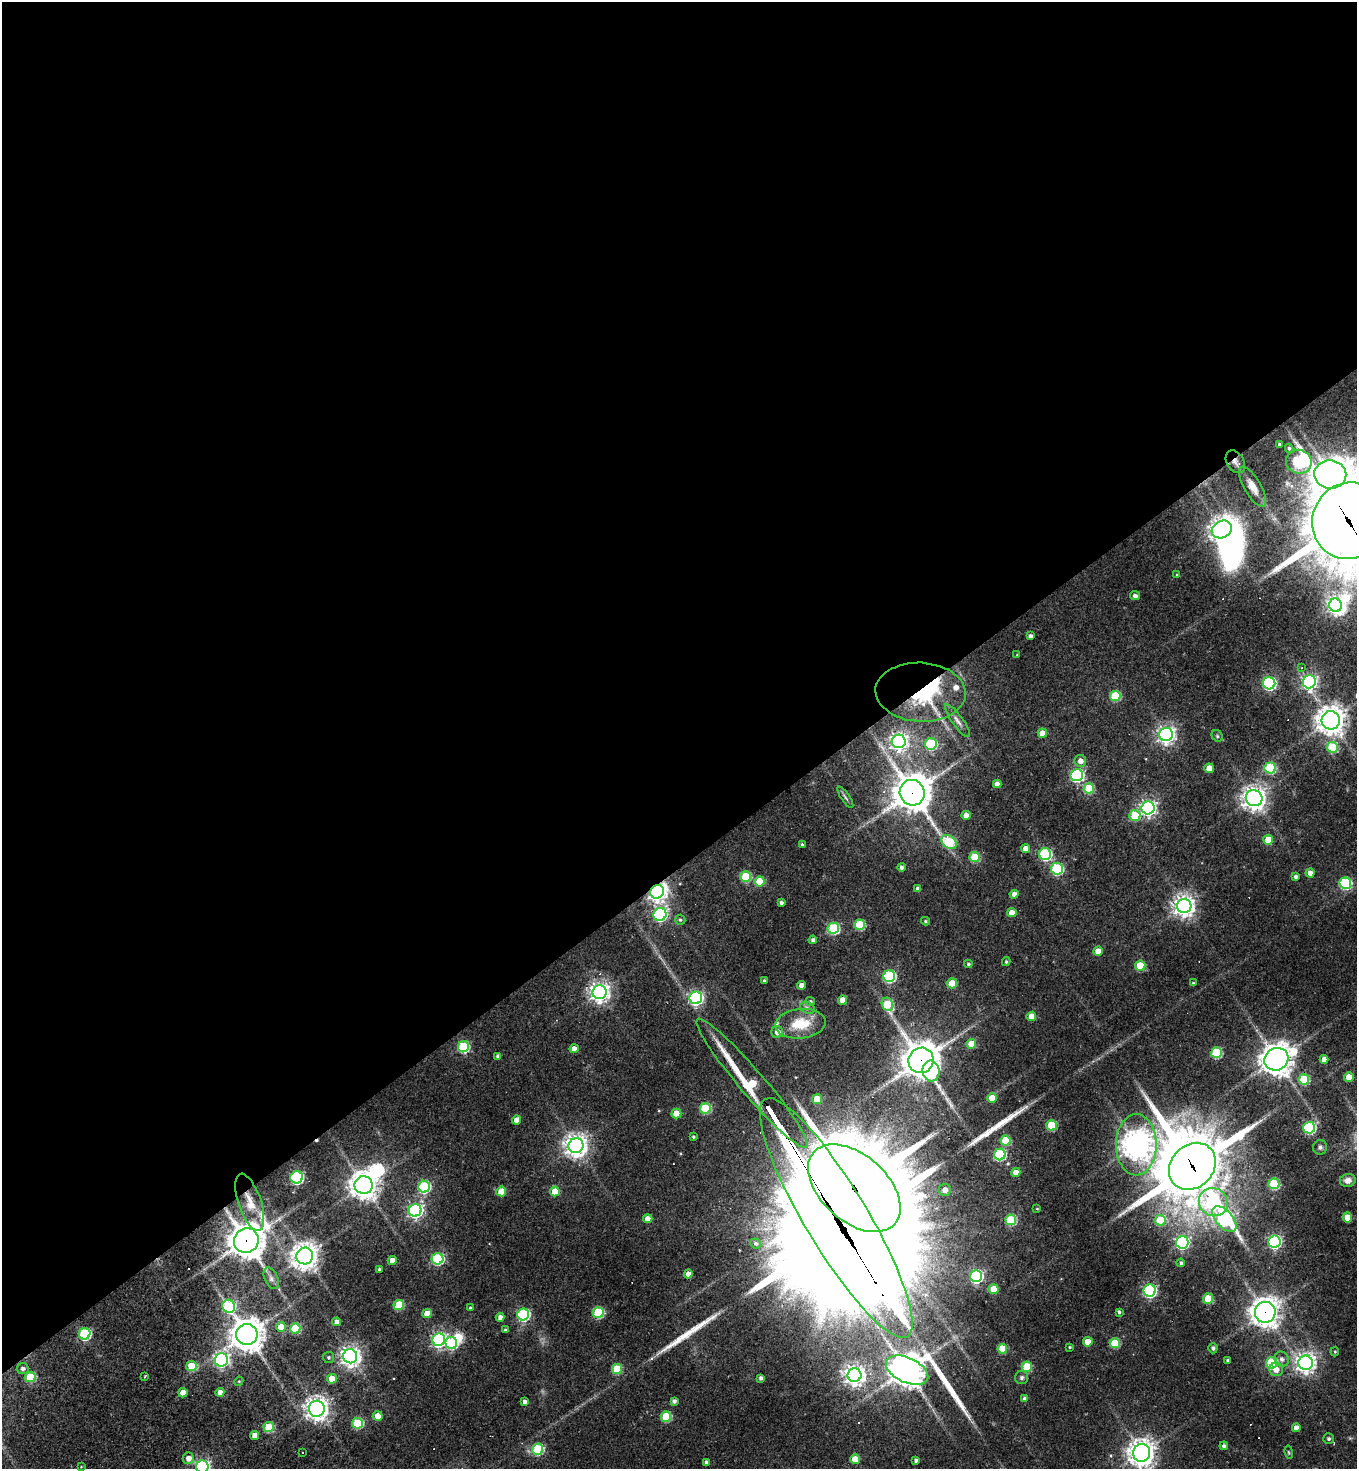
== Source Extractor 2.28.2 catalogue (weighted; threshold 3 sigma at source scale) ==
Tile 2 of 4 x 4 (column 2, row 1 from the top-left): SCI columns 1646-3000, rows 4403-5869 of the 5862 x 5869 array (HDU 1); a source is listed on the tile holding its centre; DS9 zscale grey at full resolution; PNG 1359 x 1471 px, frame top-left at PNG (2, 2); each listed source drawn as its Kron ellipse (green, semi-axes under 4 px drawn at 4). Shown black and unused: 59% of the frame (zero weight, under 2 of 3 exposures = <1% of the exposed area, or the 3 px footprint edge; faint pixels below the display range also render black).
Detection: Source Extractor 2.28.2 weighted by HDU 2 'WHT'; one run over the whole footprint, this tile lists its part. Background 0.0635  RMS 0.0059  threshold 0.0265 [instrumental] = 3 sigma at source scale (4.5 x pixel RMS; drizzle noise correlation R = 1.50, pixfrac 1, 0.05/0.05 arcsec/px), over >= 5 px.
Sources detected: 230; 8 inside a brighter object's white glare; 5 cosmic-ray / hot-pixel residue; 4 long thin detections or spike segments (spike, bleed or trail) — neither listed nor drawn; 4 inside a brighter listed object's ellipse — not listed separately; the other 209 listed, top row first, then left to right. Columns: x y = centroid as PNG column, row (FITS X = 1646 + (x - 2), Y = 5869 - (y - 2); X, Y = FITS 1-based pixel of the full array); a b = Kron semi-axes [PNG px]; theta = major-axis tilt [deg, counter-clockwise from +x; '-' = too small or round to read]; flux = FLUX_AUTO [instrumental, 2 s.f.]
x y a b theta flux
1279 444 3 3 - 0.92
1289 448 4 3 - 1.1
1235 462 12 8 -58 3.4
1299 462 13 12 - 71
1330 475 16 14 -8 960
1253 487 22 8 -60 6.9
1348 521 39 36 68 4800
1222 529 10 8 28 470
1177 575 4 3 - 0.61
1135 596 5 4 - 2.2
1335 605 7 6 - 180
1030 636 4 4 - 2.1
1017 654 3 2 - 0.37
1301 668 4 3 - 0.8
1309 682 6 6 - 170
1269 683 6 6 - 110
920 692 45 29 -3 77
1115 696 5 5 - 33
1331 720 9 9 - 710
957 721 20 5 -54 3.3
1042 733 4 4 - 7.1
1166 735 7 6 - 270
1217 736 6 5 - 1.1
899 741 7 7 - 230
931 744 6 6 - 50
1332 747 5 5 - 40
1080 761 6 6 - 3.8
1209 768 5 4 - 7.6
1270 768 5 5 - 50
1077 775 6 6 - 97
997 784 4 4 - 3.2
1089 788 5 5 - 31
912 793 13 12 - 1400
845 797 12 3 -56 1.3
1254 798 8 8 - 490
1148 808 6 6 - 200
966 815 4 4 - 4.2
1135 815 6 5 - 21
1268 840 5 5 - 15
949 842 8 6 -42 53
802 845 3 3 - 0.9
1026 849 4 4 - 4.9
1045 854 6 6 - 78
975 857 5 5 - 27
901 867 4 4 - 1.7
1057 869 6 6 - 64
1310 873 4 4 - 4.1
745 876 5 5 - 32
1295 877 4 3 - 1.8
760 881 5 5 - 20
1345 883 6 6 - 64
918 889 4 4 - 2.9
657 892 7 6 - 300
1014 894 4 4 - 3
781 903 4 3 - 1.7
1184 906 7 7 - 430
1012 913 5 4 - 5.8
660 914 7 6 - 110
680 920 5 5 - 1.1
925 921 4 3 - 0.81
860 925 5 5 - 34
833 928 6 5 - 57
813 940 4 4 - 1.8
1098 951 4 4 - 7
1006 962 4 3 - 0.87
968 964 4 4 - 1.1
1140 966 5 5 - 25
889 976 6 6 - 75
764 980 3 3 - 0.76
952 983 5 5 - 17
1193 983 3 3 - 0.82
801 985 4 4 - 3.8
600 992 7 7 - 350
696 998 6 6 - 150
843 1000 5 4 - 7.6
810 1001 5 4 - 1
888 1004 7 5 -64 28
807 1008 7 5 -24 1.6
1031 1016 5 4 - 9.2
800 1024 25 15 6 18
777 1032 6 6 - 4.2
971 1044 5 5 - 11
463 1047 5 5 - 56
574 1049 4 4 - 5.1
1216 1053 5 5 - 43
498 1056 4 4 - 1.8
1276 1059 12 11 - 780
1324 1059 4 4 - 4.9
921 1060 13 12 - 1200
931 1071 10 8 -83 26
1349 1077 5 5 - 11
1304 1079 5 5 - 37
752 1083 84 12 -50 40
992 1098 5 4 - 8.2
817 1099 5 5 - 14
705 1108 5 5 - 40
676 1113 5 5 - 12
516 1120 4 4 - 5.5
1052 1125 5 5 - 30
1309 1128 6 6 - 74
693 1137 3 3 - 0.78
1005 1140 5 5 - 19
1136 1145 30 20 89 740
576 1146 7 7 - 490
1320 1147 7 7 - 1.5
1000 1154 6 5 - 64
1192 1166 25 21 44 3800
1016 1172 4 4 - 5
297 1177 6 6 - 88
1348 1180 8 6 10 3.2
1274 1184 5 5 - 41
364 1185 9 9 - 700
424 1187 6 6 - 71
854 1188 54 33 -42 6800
945 1190 6 6 - 4
501 1191 5 5 - 14
555 1191 5 5 - 13
250 1202 30 11 -71 11
1213 1202 15 13 -37 99
1037 1209 4 3 - 0.52
415 1210 6 6 - 160
1347 1217 5 5 - 11
836 1218 138 31 -59 38000
648 1219 4 4 - 4.9
1224 1219 15 8 -48 81
1011 1220 5 5 - 43
1160 1220 5 5 - 29
246 1241 13 12 - 1200
1182 1242 6 6 - 110
1274 1242 6 6 - 120
755 1243 5 5 - 1.1
305 1256 8 8 - 660
437 1259 6 5 - 71
392 1260 4 4 - 5.8
1181 1263 4 4 - 1.1
379 1269 3 3 - 1.2
688 1274 4 4 - 4.3
976 1276 6 6 - 110
271 1278 11 6 -67 2.9
994 1289 5 5 - 14
1150 1291 6 6 - 110
1208 1299 5 5 - 21
399 1305 5 5 - 28
229 1306 7 6 - 71
470 1308 4 3 - 0.79
598 1312 5 5 - 45
1119 1312 4 3 - 1.2
1265 1312 10 10 - 610
427 1313 5 4 - 8.7
523 1315 6 6 - 82
500 1317 4 4 - 3.1
336 1322 4 4 - 2.5
281 1327 5 5 - 15
295 1328 5 5 - 33
505 1330 4 4 - 0.76
85 1334 6 5 - 73
247 1334 10 10 - 930
439 1340 6 6 - 150
1088 1342 5 4 - 8.8
451 1343 6 5 - 48
1115 1343 5 5 - 30
1070 1347 3 3 - 0.61
1213 1348 5 4 - 1.4
1002 1349 5 5 - 20
1335 1352 4 3 - 0.71
350 1356 7 7 - 340
329 1357 5 5 - 1.1
1282 1359 8 6 -58 2.7
221 1360 7 6 - 150
1227 1360 3 3 - 0.56
1272 1363 5 5 - 46
1306 1363 7 7 - 350
191 1366 5 5 - 20
1027 1367 5 5 - 23
23 1369 6 5 - 2
617 1369 5 5 - 31
907 1370 22 12 -25 1100
1276 1370 7 6 - 4.4
854 1375 7 7 - 370
30 1377 5 5 - 34
145 1377 3 2 - 0.61
1022 1377 6 6 - 1.4
761 1378 4 4 - 1.9
332 1379 5 4 - 11
239 1381 5 3 - 0.54
220 1392 4 4 - 3.8
183 1393 5 4 - 8.3
1024 1398 4 3 - 1.4
674 1401 4 4 - 1.8
525 1402 4 4 - 2.5
317 1409 8 8 - 440
378 1416 5 4 - 8.8
666 1417 5 5 - 29
357 1423 5 5 - 41
269 1427 5 5 - 30
1296 1428 4 4 - 4.4
255 1436 4 4 - 5.2
1329 1439 5 5 - 1.5
1224 1446 4 4 - 1.7
538 1449 5 5 - 51
303 1452 3 2 - 0.5
1289 1452 7 3 -80 0.66
1142 1453 9 8 - 610
188 1458 6 5 - 4.2
855 1459 5 5 - 13
916 1460 4 4 - 1.9
706 1462 4 3 - 1.9
81 1467 4 2 - 0.4
202 1467 6 6 - 160
Overlapping masked pixels (flux is a lower limit): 12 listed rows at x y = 1235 462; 1348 521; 920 692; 912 793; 657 892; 921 1060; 1192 1166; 854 1188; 250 1202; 836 1218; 246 1241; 1265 1312
Isophote crosses this tile's border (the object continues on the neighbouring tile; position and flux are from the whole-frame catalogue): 3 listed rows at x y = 1330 475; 1348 521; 202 1467